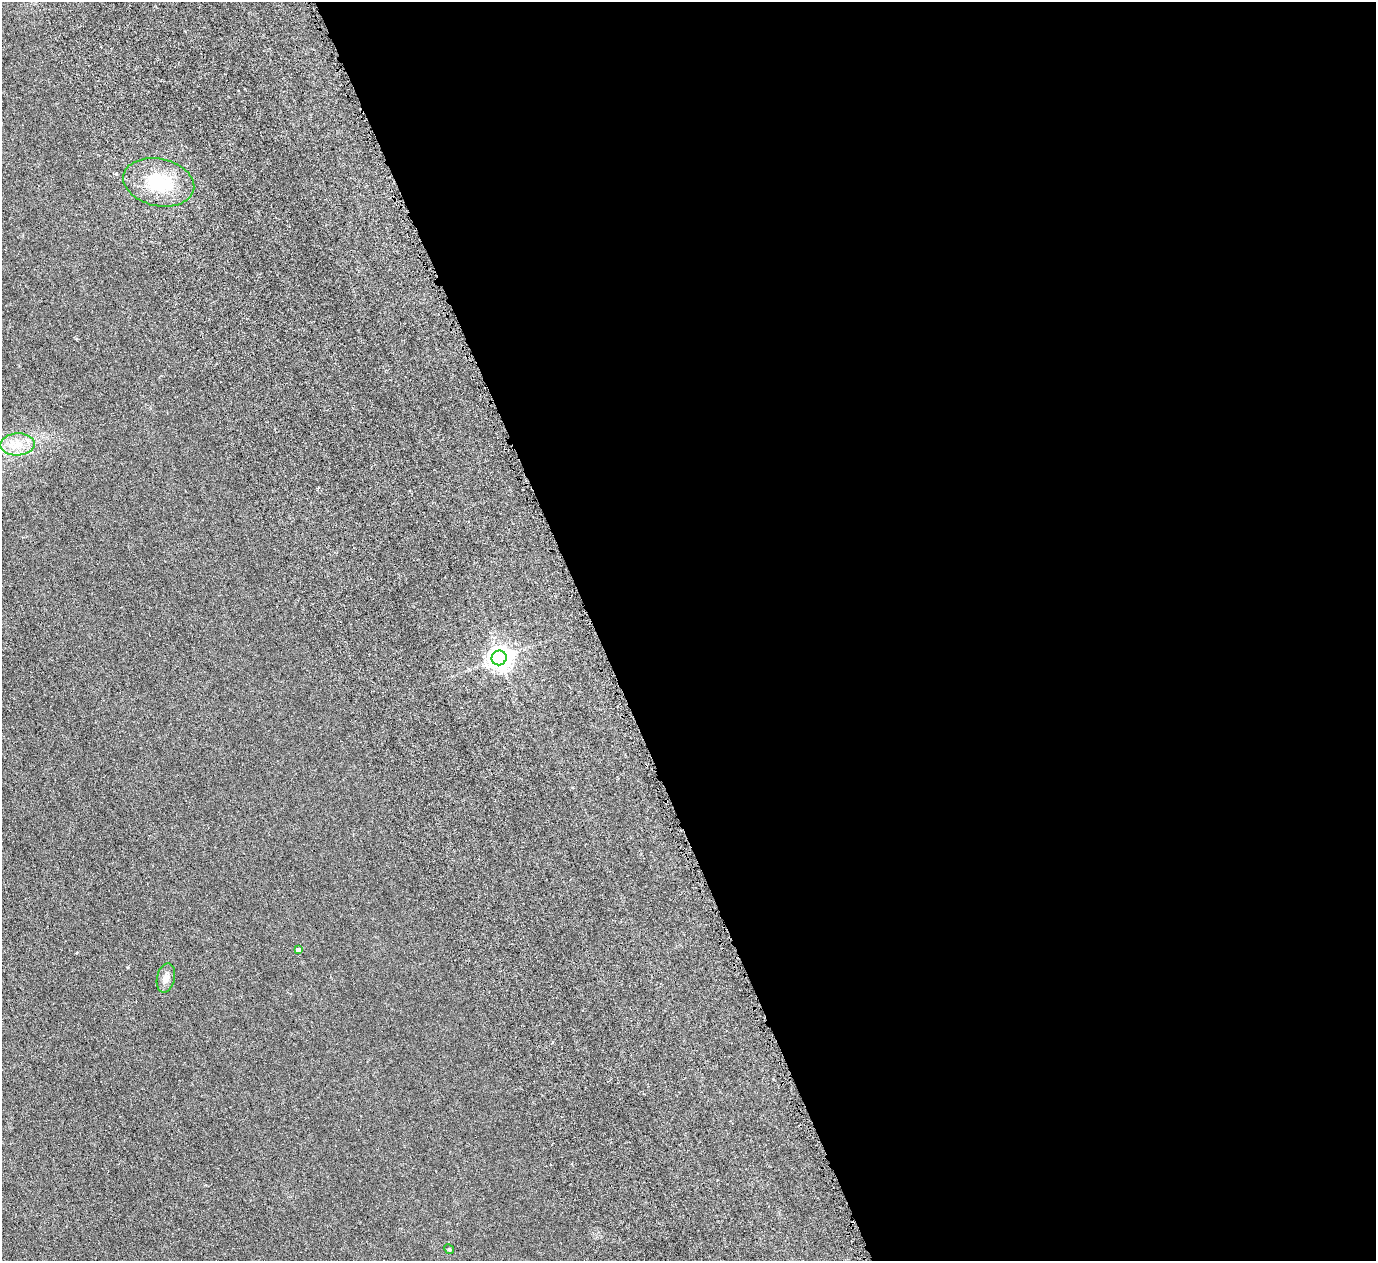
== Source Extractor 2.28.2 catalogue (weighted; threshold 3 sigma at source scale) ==
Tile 8 of 4 x 4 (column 4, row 2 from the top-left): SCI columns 4440-5813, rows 2998-4256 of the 6128 x 6110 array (HDU 1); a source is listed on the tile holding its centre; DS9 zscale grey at full resolution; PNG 1378 x 1263 px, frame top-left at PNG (2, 2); each listed source drawn as its Kron ellipse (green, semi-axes under 4 px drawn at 4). Shown black and unused: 57% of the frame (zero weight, under 4 of 8 exposures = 20% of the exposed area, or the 3 px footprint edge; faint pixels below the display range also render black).
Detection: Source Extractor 2.28.2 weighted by HDU 2 'WHT'; one run over the whole footprint, this tile lists its part. Background 0.00281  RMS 0.0015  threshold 0.00606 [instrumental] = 3 sigma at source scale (4.09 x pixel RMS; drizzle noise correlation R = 1.36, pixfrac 0.8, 0.05/0.05 arcsec/px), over >= 5 px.
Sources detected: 6; all 6 listed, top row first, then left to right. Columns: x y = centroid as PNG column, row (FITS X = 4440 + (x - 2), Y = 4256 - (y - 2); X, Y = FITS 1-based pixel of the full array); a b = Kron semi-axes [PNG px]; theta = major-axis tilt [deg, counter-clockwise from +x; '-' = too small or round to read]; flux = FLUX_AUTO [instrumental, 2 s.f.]
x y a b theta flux
159 182 36 23 -12 6.3
18 444 17 11 2 1.9
499 658 7 7 - 100
298 950 4 4 - 0.44
166 978 15 9 77 0.83
449 1249 5 4 - 0.14